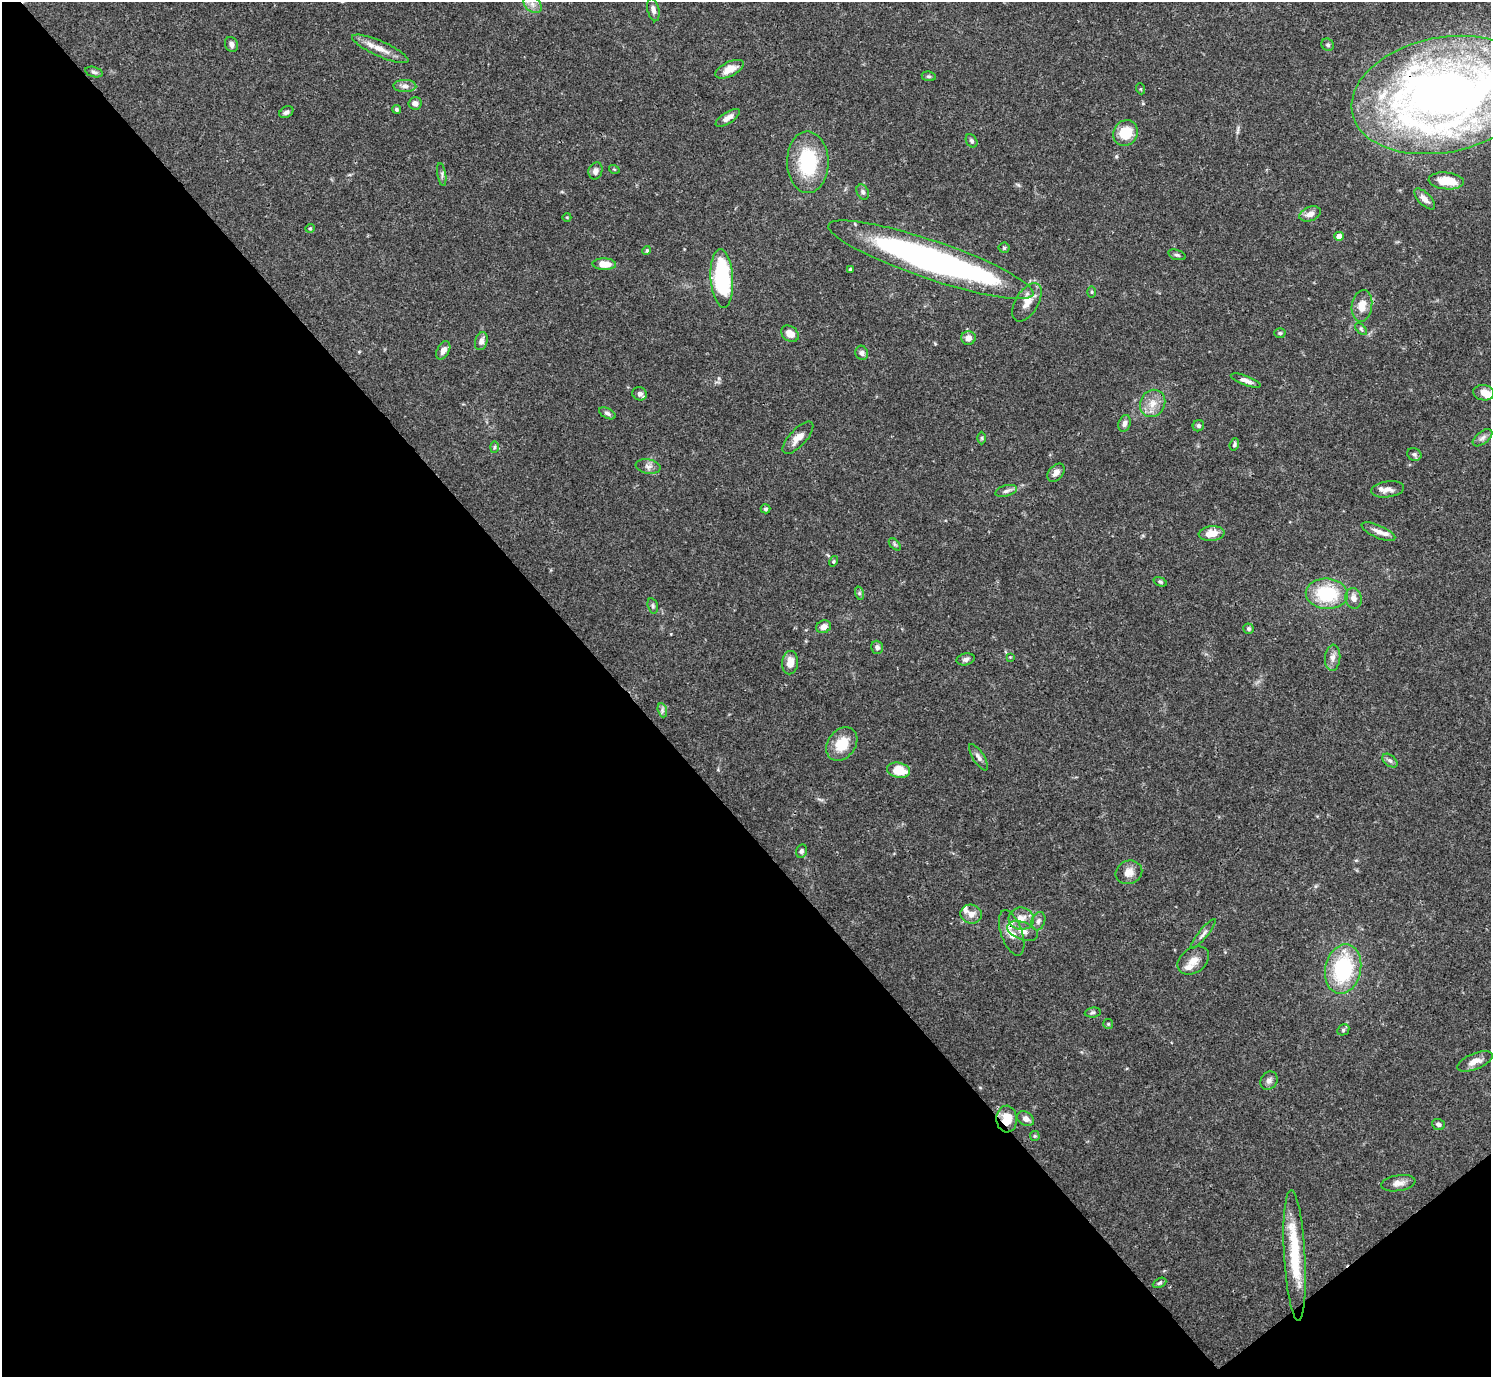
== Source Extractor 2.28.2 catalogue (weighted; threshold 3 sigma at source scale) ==
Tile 14 of 4 x 4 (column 2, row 4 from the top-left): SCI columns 1491-2979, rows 159-1533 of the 5961 x 5958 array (HDU 1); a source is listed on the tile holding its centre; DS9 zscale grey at full resolution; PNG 1493 x 1379 px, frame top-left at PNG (2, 2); each listed source drawn as its Kron ellipse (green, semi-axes under 4 px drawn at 4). Shown black and unused: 43% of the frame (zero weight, under 3 of 4 exposures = <1% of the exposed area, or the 3 px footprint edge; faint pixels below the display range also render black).
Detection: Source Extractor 2.28.2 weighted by HDU 2 'WHT'; one run over the whole footprint, this tile lists its part. Background 0.0692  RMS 0.0032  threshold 0.0144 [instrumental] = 3 sigma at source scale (4.5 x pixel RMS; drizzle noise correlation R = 1.50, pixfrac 1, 0.05/0.05 arcsec/px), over >= 5 px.
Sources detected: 112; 1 inside a brighter object's white glare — neither listed nor drawn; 5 inside a brighter listed object's ellipse — not listed separately; the other 106 listed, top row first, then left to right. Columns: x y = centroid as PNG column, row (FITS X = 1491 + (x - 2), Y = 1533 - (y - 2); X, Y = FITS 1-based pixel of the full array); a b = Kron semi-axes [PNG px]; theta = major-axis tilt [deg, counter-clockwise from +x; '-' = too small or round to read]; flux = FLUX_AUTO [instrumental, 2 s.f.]
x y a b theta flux
533 4 10 7 -42 2.1
653 10 11 5 -77 1.4
231 44 8 6 -62 1.2
1328 45 6 5 - 0.67
380 49 30 7 -24 4.1
729 69 15 7 26 4
94 72 9 5 -16 0.81
929 76 7 5 -7 0.52
405 86 11 6 -1 1.5
1141 89 5 3 - 0.33
1443 95 93 57 11 290
415 103 6 6 - 1.7
396 109 4 4 - 0.6
286 112 7 5 32 0.98
728 118 14 5 32 1.9
1126 133 13 12 - 8.8
972 141 7 5 -58 0.72
808 162 31 20 -89 21
614 169 5 3 - 0.3
595 171 9 7 70 1.5
442 175 12 3 -81 0.75
1446 181 18 8 -5 6.2
863 192 8 5 -62 0.86
1425 199 13 6 -45 2
1310 214 11 7 22 2.1
567 217 4 3 - 0.24
310 228 5 4 - 0.49
1339 236 4 4 - 2.8
1004 248 5 5 - 0.49
647 251 4 4 - 0.45
1177 255 9 4 -18 0.68
931 260 108 19 -19 130
604 264 12 5 -3 4.5
850 270 4 3 - 0.51
722 278 29 11 -86 34
1092 292 5 4 - 0.4
1027 302 21 11 60 3.9
1362 306 16 10 81 3.9
1361 329 7 4 -46 0.55
1280 333 5 4 - 0.49
790 334 10 7 -34 3.2
968 338 7 7 - 2
481 341 9 6 73 1.6
443 350 10 6 62 2
862 353 7 6 - 1
1246 380 16 5 -20 1.6
1484 393 10 7 -8 3.4
640 394 7 6 - 1.5
1153 403 14 12 60 3.8
607 413 9 5 -26 0.86
1125 423 8 6 71 1.3
1198 426 6 5 - 0.67
798 438 20 8 47 3.3
982 438 6 4 89 0.44
1482 438 11 6 38 1.2
1234 444 6 4 71 0.56
494 447 6 4 88 0.48
1414 454 7 6 - 0.85
648 466 12 7 -10 1.5
1056 473 10 7 50 1.7
1388 489 16 8 8 2.1
1006 491 11 5 16 1.1
766 509 5 4 - 0.58
1378 532 18 6 -24 2.2
1212 534 13 7 6 4.1
895 544 7 4 -46 0.54
833 561 5 4 - 0.38
1160 582 7 4 -21 0.51
859 593 7 4 -72 0.56
1327 594 21 15 -4 18
1353 598 10 8 -80 1.9
653 606 8 5 -73 0.65
824 627 7 6 - 2.1
1248 629 5 5 - 0.7
877 647 6 6 - 0.98
1010 657 4 4 - 0.25
1333 658 13 7 85 1.9
966 659 9 6 13 0.94
790 663 12 8 85 3.3
662 710 7 4 -72 0.71
842 744 18 13 53 8
978 757 15 5 -57 1.3
1390 761 8 5 -38 0.85
899 770 11 7 -12 7.7
801 851 7 5 76 0.85
1129 872 13 11 22 3
971 914 10 9 - 2.5
1021 919 12 11 - 4
1038 921 9 6 70 1.1
1023 931 16 8 -20 2.7
1012 933 24 10 -71 5.1
1203 934 19 4 51 1.3
1193 961 17 12 35 3.3
1343 969 25 18 77 27
1093 1012 8 5 7 0.7
1108 1024 5 5 - 0.44
1343 1030 6 5 - 0.68
1475 1061 19 8 22 2.7
1269 1081 10 8 56 1.5
1007 1119 13 10 -87 6.1
1026 1119 9 6 -33 1.7
1438 1124 6 5 - 0.96
1035 1136 5 5 - 0.43
1398 1183 17 8 9 2.3
1295 1255 65 10 -87 17
1160 1283 7 4 27 0.61
Overlapping masked pixels (flux is a lower limit): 3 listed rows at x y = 1443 95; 1012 933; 1007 1119
Isophote crosses this tile's border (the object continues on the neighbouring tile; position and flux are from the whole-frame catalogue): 3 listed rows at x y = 533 4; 1443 95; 1484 393